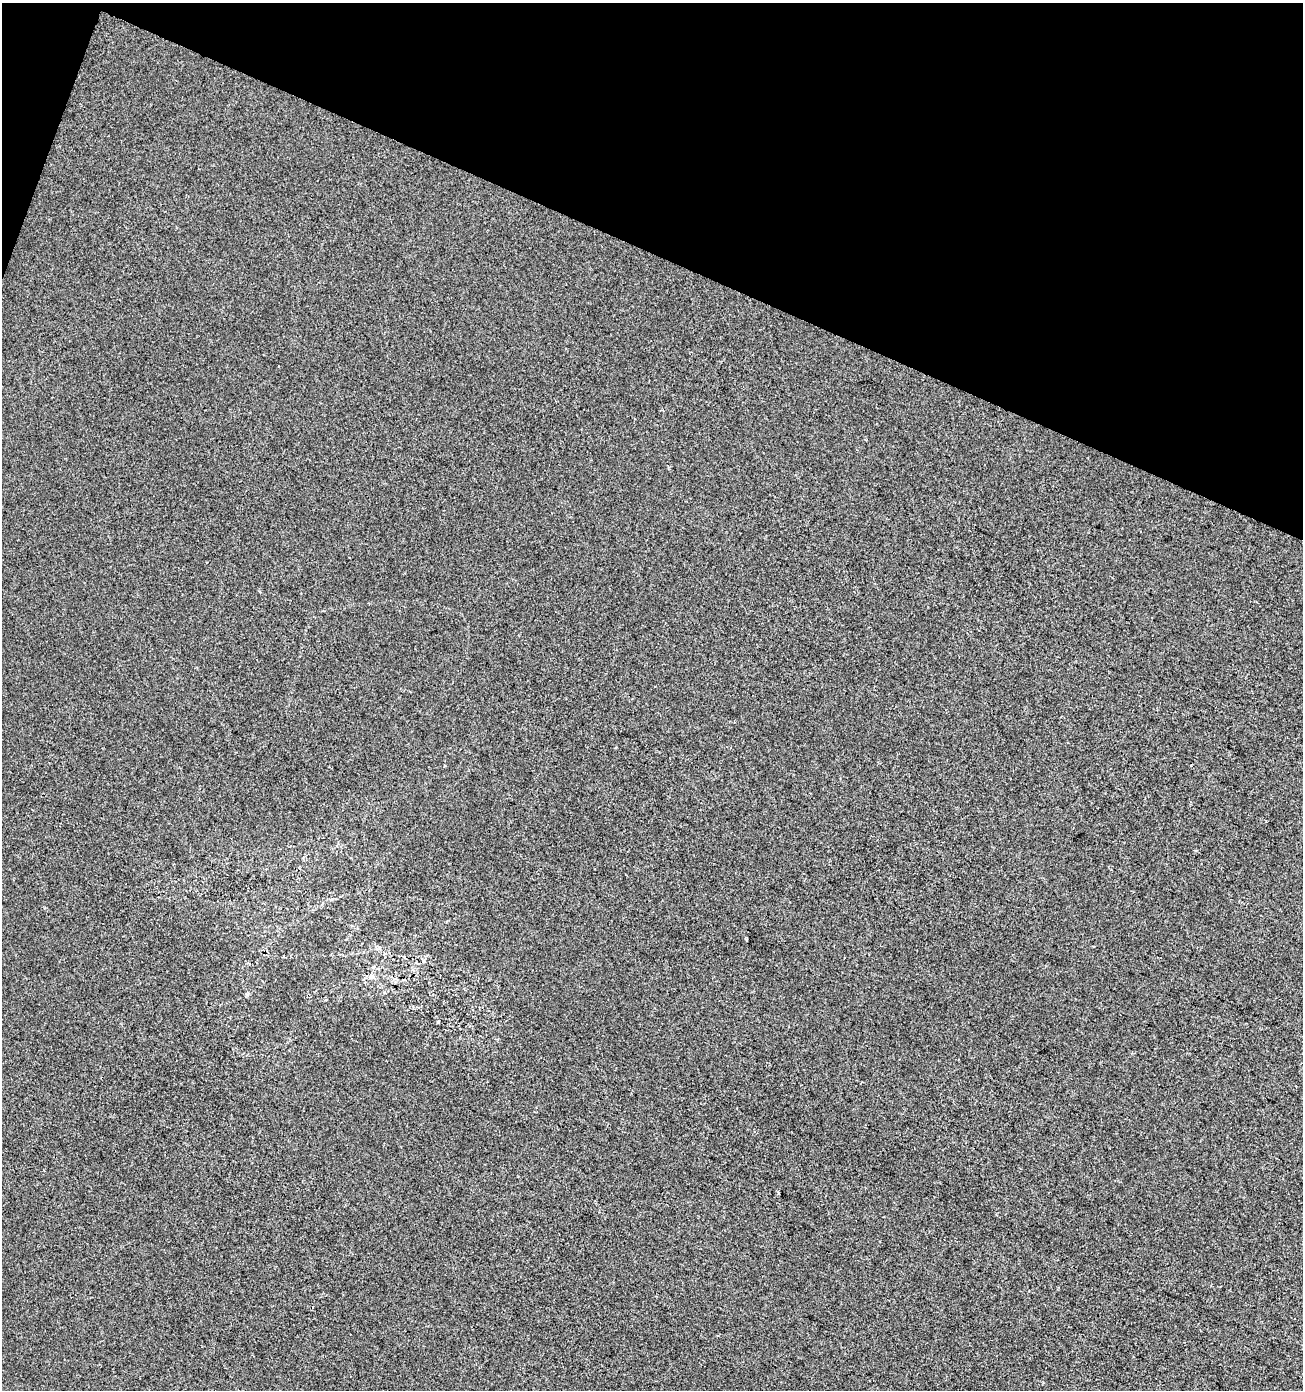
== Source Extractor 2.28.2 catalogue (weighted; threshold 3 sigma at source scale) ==
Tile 2 of 4 x 4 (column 2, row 1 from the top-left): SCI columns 1578-2878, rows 4163-5550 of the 5692 x 5559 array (HDU 1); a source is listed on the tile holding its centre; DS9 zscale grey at full resolution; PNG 1305 x 1392 px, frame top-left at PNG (2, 3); no overlay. Shown black and unused: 19% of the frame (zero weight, under 2 of 3 exposures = <1% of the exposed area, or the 3 px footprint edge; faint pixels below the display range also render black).
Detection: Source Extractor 2.28.2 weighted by HDU 2 'WHT'; one run over the whole footprint, this tile lists its part. Background 1.46e-04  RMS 0.0056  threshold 0.0254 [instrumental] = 3 sigma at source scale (4.5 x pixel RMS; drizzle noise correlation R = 1.50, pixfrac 1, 0.0396/0.0396 arcsec/px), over >= 5 px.
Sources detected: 3; all 3 listed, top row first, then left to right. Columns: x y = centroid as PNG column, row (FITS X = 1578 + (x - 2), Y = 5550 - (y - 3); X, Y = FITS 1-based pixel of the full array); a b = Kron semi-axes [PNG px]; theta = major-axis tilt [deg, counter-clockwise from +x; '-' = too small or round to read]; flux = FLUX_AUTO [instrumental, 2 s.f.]
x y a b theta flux
747 940 3 3 - 2.5
371 976 8 7 - 2.2
438 1022 3 3 - 1.3